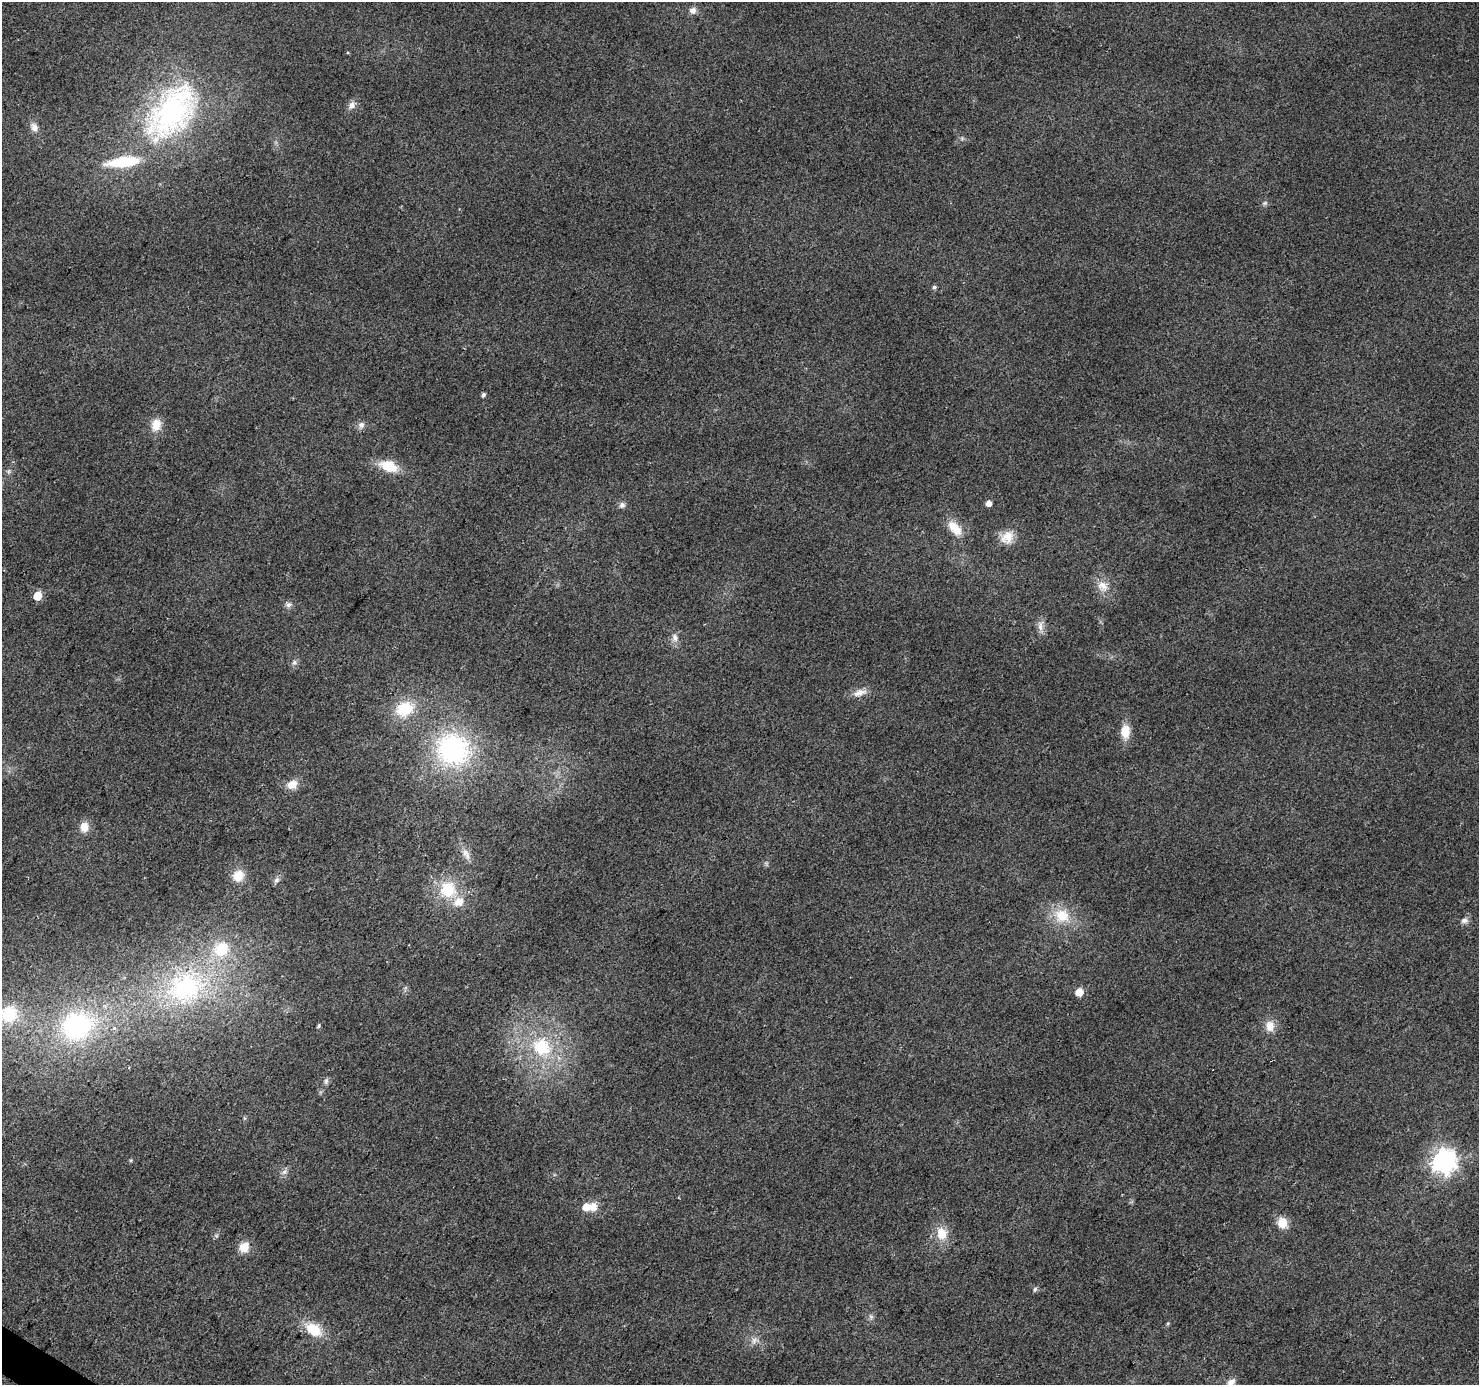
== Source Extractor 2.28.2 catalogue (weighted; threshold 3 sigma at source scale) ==
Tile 7 of 4 x 4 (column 3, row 2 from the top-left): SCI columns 2954-4430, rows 2954-4336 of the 5912 x 5973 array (HDU 1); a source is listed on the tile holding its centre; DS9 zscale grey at full resolution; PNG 1481 x 1387 px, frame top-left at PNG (2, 2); no overlay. Shown black and unused: <1% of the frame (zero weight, under 2 of 3 exposures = <1% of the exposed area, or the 3 px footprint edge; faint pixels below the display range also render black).
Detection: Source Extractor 2.28.2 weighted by HDU 2 'WHT'; one run over the whole footprint, this tile lists its part. Background 0.0442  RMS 0.0086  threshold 0.0388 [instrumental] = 3 sigma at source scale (4.5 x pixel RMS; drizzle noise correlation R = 1.50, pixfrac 1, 0.0396/0.0396 arcsec/px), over >= 5 px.
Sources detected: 58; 1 too faint to see at this stretch — not listed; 4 inside a brighter listed object's ellipse — not listed separately; the other 53 listed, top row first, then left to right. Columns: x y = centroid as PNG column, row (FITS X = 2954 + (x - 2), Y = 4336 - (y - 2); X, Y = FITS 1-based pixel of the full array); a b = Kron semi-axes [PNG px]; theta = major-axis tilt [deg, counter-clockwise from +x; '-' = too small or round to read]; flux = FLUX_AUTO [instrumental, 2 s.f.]
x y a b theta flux
693 10 9 8 - 4.4
352 105 12 9 57 4.7
172 112 78 44 52 210
34 127 12 9 -67 5.8
962 138 5 5 - 1.4
934 287 5 4 - 1.9
483 395 5 4 - 2.1
156 425 14 11 72 12
361 425 9 8 - 3.7
388 466 20 11 -19 22
8 471 6 6 - 1.8
988 503 5 5 - 5.9
622 505 8 7 - 3.2
955 528 22 11 -49 15
1007 537 19 15 47 13
1103 586 17 14 -55 11
37 596 5 5 - 22
288 604 10 7 12 3.1
1040 625 15 7 81 5.4
675 638 11 8 -74 4.9
294 662 8 6 69 2.3
859 693 20 9 15 7.8
404 709 21 16 24 34
1125 731 14 10 90 14
453 749 37 34 -26 130
292 784 14 10 25 9.4
84 827 12 10 85 9
466 854 17 8 -66 6.1
238 876 14 12 61 13
276 880 10 6 52 3
448 889 21 21 - 32
1062 915 20 18 -20 24
1464 921 10 7 7 3.4
185 987 60 45 17 150
1079 992 5 5 - 15
9 1014 19 18 - 36
77 1026 45 38 23 110
319 1026 5 4 - 1.3
1270 1026 13 11 -88 9.8
541 1047 11 10 - 46
326 1081 9 5 77 2.4
1444 1161 8 8 - 730
284 1172 8 6 27 3.1
586 1207 7 6 - 11
593 1207 12 10 88 8.3
1282 1223 12 11 - 12
942 1233 16 12 -80 15
244 1247 12 10 47 12
1035 1289 7 5 73 1.7
871 1317 7 4 -19 1.7
313 1329 20 13 -34 23
754 1340 11 8 26 4.7
1231 1382 12 8 30 5.2
Isophote crosses this tile's border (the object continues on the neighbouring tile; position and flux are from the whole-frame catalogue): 2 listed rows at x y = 9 1014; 1231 1382